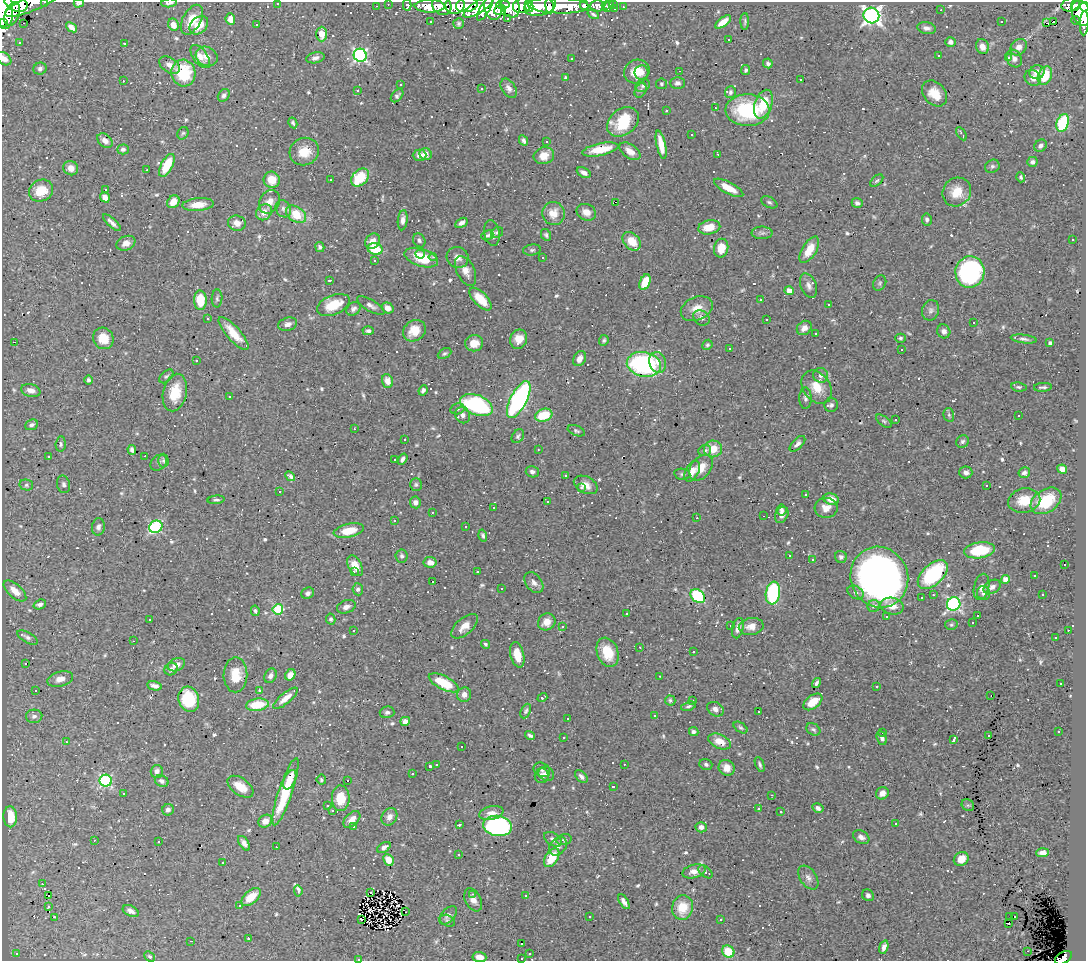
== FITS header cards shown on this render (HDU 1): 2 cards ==
NAXIS1  =                 1084
NAXIS2  =                  959

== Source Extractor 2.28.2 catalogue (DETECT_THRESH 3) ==
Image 1084 x 959 px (HDU 1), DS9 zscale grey, 1 PNG px = 1 image px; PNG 1088 x 963 px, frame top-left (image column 1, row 959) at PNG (2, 2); each listed source drawn as its Kron ellipse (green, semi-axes under 4 px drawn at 4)
Background 0.444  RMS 0.025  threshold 0.074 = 3 sigma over >= 5 px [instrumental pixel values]
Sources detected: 798; of the 798, the 500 brightest by FLUX_AUTO listed and drawn (298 fainter detections omitted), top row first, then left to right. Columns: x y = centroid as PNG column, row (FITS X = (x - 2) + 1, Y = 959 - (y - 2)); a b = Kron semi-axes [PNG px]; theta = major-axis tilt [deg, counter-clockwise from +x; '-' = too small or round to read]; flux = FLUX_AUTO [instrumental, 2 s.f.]
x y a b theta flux
45 2 3 2 - 2.9
16 3 12 8 -22 380
33 3 30 7 23 89
79 3 5 3 - 3.4
169 3 8 4 5 4.3
278 3 3 2 - 3.1
388 4 2 2 - 3.1
614 4 3 2 - 5.2
407 5 5 4 - 10
455 5 9 8 - 430
467 5 11 7 11 340
503 5 6 4 5 98
522 5 9 7 19 380
584 5 5 4 - 9.6
605 5 4 2 - 5.8
609 5 7 3 61 19
1070 5 9 6 15 100
1075 5 6 3 70 69
376 6 3 2 - 3.1
430 6 15 6 -1 150
442 6 10 9 - 67
493 6 13 8 -82 190
529 6 6 3 -79 110
540 6 16 9 13 460
549 6 7 3 -80 82
559 6 31 7 -2 350
597 6 7 6 - 31
478 7 17 6 32 260
510 7 11 9 -67 290
623 7 3 2 - 3.2
1084 7 4 3 - 93
4 9 20 9 -85 680
485 9 13 5 60 150
615 9 3 3 - 5.1
500 10 6 5 - 94
941 10 3 2 - 9.9
1081 13 13 9 -70 380
12 14 12 7 69 140
593 14 6 3 -33 3
871 16 8 7 - 720
508 18 3 3 - 3.4
230 19 6 5 - 12
192 20 16 9 61 31
1076 20 4 3 - 9.1
745 21 8 3 90 3
1054 21 3 3 - 1500
431 22 3 2 - 2.9
723 22 9 4 37 16
1001 22 3 3 - 5.1
2 23 3 2 - 650
24 23 3 2 - 16
459 23 5 5 - 3.4
1046 23 3 2 - 4.6
1084 23 12 4 87 52
173 25 6 5 - 14
199 25 10 8 44 28
256 25 3 3 - 11
71 27 6 4 -40 10
926 28 9 6 -10 7.5
322 34 7 5 89 22
729 39 3 2 - 9.8
19 42 3 3 - 8
950 42 5 5 - 7.6
124 43 3 3 - 9
982 47 7 6 - 14
1019 47 9 7 46 12
360 55 7 6 - 330
200 56 13 7 -54 14
207 56 11 9 -27 13
939 56 3 3 - 76
1008 57 3 3 - 10
315 58 9 5 13 7.2
571 58 3 3 - 5.6
1014 58 9 7 -61 8
4 59 8 5 -40 9.3
768 63 5 4 - 5.3
170 65 11 7 -34 11
40 69 7 6 - 5.1
746 70 5 4 - 3.5
637 71 13 11 30 29
679 71 3 2 - 12
1037 72 7 6 - 16
183 73 13 12 - 63
642 73 7 7 - 8.2
1045 76 9 7 69 48
566 78 4 3 - 3.4
1033 78 9 7 -37 11
801 80 3 2 - 3.9
123 81 3 2 - 31
677 83 7 6 - 5.8
662 84 5 5 - 3
401 85 3 3 - 6.2
643 85 7 6 - 4.1
509 88 10 7 -57 7
482 89 3 3 - 5.2
358 90 3 3 - 48
641 90 8 5 60 3.8
730 92 6 5 - 4.6
934 93 14 11 -47 28
224 95 7 5 53 4.6
397 96 7 5 48 4
763 104 15 8 71 48
715 108 3 2 - 3.6
748 110 22 16 -1 150
666 111 3 3 - 8.2
623 122 17 13 38 67
293 123 5 4 - 3.5
1063 123 9 6 71 120
183 133 6 5 - 3
961 134 7 2 -59 3.9
691 135 3 3 - 10
523 140 5 4 - 6
105 141 9 6 -41 9.8
546 141 3 3 - 12
661 145 14 4 -77 24
1040 146 7 5 44 6.1
123 149 6 5 - 4
600 149 18 6 11 39
630 151 12 7 -35 17
304 152 15 13 25 28
426 154 6 6 - 13
718 154 3 2 - 2.9
419 155 7 5 0 8
544 156 10 8 16 21
1032 162 5 5 - 5.6
167 165 12 6 63 53
992 166 7 6 - 4.6
71 168 7 7 - 13
147 170 3 2 - 4.4
584 173 7 5 -28 7.8
1021 177 5 4 - 3.2
360 178 10 7 44 58
272 180 8 8 - 28
330 180 3 3 - 15
877 181 8 4 43 3.1
729 188 16 6 -28 27
106 190 3 3 - 3
41 191 12 10 30 36
957 192 15 13 48 32
105 197 5 4 - 13
173 202 7 5 49 14
269 202 12 10 59 15
615 202 3 2 - 620
769 202 9 5 -28 3.6
857 203 5 5 - 5.3
198 205 16 6 5 22
283 209 9 7 -61 6.1
264 212 9 7 47 15
586 212 10 8 -24 14
296 214 11 7 -33 43
553 214 12 11 - 23
927 219 6 5 - 4.6
403 220 10 5 84 7.2
112 223 11 4 -43 7.4
237 223 9 7 -14 12
461 223 6 4 31 7
709 227 11 7 11 30
497 232 6 5 - 2.9
492 233 13 7 -80 7.8
762 233 10 6 -1 5.7
487 235 6 4 25 3.6
546 235 6 5 - 3.5
1073 239 3 3 - 14
419 240 7 5 -59 4.6
372 241 8 6 49 13
632 241 10 7 -47 30
126 243 10 7 24 11
320 247 5 4 - 3.7
721 248 9 7 78 29
375 249 7 6 - 55
532 250 9 5 8 3.7
809 250 15 7 58 31
420 254 5 3 - 17
433 257 4 4 - 3
458 257 11 10 - 11
542 257 3 3 - 670
421 258 17 8 -18 50
375 261 3 3 - 3.1
466 271 16 8 -64 15
970 272 16 14 78 270
330 280 3 3 - 85
645 282 8 5 67 41
880 283 8 6 60 3.4
809 286 12 7 -68 8.4
789 291 4 4 - 13
217 298 9 5 88 3.5
480 299 14 6 -46 33
200 300 10 6 -88 49
761 300 3 3 - 65
333 305 17 9 23 46
829 305 3 3 - 7.5
371 306 15 5 -30 7.7
388 308 6 5 - 14
353 309 8 6 41 6.3
697 309 16 11 24 22
931 310 10 8 71 7.2
701 318 9 7 -37 7.8
208 319 3 3 - 26
767 320 3 3 - 82
974 323 3 3 - 54
288 324 10 6 15 8.8
804 328 8 6 40 11
368 331 6 4 2 4.2
414 331 12 10 34 25
944 331 7 6 - 6.7
234 333 21 7 -48 28
816 333 3 2 - 3.1
103 338 11 10 - 28
900 338 5 4 - 3.5
519 339 10 8 69 23
1024 339 13 4 -7 5.4
604 340 5 4 - 3
14 342 3 2 - 45
474 343 9 8 - 19
1050 343 4 4 - 4.6
707 345 5 4 - 3.2
729 348 3 3 - 18
901 349 3 3 - 21
445 353 7 4 28 3.2
580 359 8 6 60 13
196 361 3 3 - 4
658 362 10 8 -70 17
644 364 17 12 -10 250
821 375 7 7 - 6.6
166 376 8 5 42 3.4
88 380 4 4 - 4
387 381 7 5 -70 16
817 387 18 13 -55 30
1019 387 8 4 -6 3.3
1043 387 9 3 4 3.6
31 390 10 6 -15 9.9
423 390 5 4 - 4.7
175 393 19 11 78 44
229 397 3 3 - 20
805 398 10 6 -89 5.8
519 400 20 8 63 360
476 405 17 10 -22 230
831 405 7 6 - 4.7
457 409 7 5 14 3.7
463 415 8 7 - 6.7
544 415 9 6 19 55
949 415 7 5 -75 3.2
1019 416 3 3 - 3
896 420 3 3 - 9.1
884 421 9 4 -37 3.5
32 425 7 5 22 5.2
354 429 3 3 - 7
576 431 9 5 -21 3.5
518 436 7 5 56 3.9
405 440 3 3 - 5
962 441 6 6 - 4.4
61 444 7 5 85 3.7
797 444 10 5 45 5.6
713 449 9 8 - 29
132 450 5 4 - 5.2
538 450 3 3 - 3.3
705 451 6 5 - 6.5
49 456 3 2 - 7.8
145 456 3 2 - 3.3
394 459 3 3 - 44
403 459 6 4 56 5.4
163 461 7 5 -89 3.2
159 463 9 7 39 5
701 468 14 10 52 24
1062 469 5 4 - 9.2
692 471 11 6 64 15
532 472 6 5 - 6.2
966 472 6 6 - 6.8
1024 473 6 5 - 5.4
682 474 8 5 -10 3.8
565 475 3 3 - 20
290 476 5 3 - 4.4
64 484 9 6 -76 5.3
26 485 7 5 -14 3.3
416 485 6 6 - 3.4
586 485 12 8 -27 15
987 486 3 3 - 460
581 487 3 3 - 7
279 492 3 3 - 160
806 494 3 3 - 15
831 499 8 5 -17 16
216 500 8 4 6 3.7
1024 500 16 12 11 35
1046 501 17 11 33 48
415 502 6 5 - 6.3
547 502 3 3 - 5.8
493 508 3 2 - 5.9
826 508 11 10 - 16
781 510 5 5 - 5.4
432 512 3 2 - 2.9
782 515 8 6 60 8
763 516 3 2 - 15
697 518 3 2 - 3.9
394 521 3 3 - 4.3
98 527 9 6 81 5
156 527 7 6 - 170
466 527 3 3 - 9.7
349 531 15 7 12 34
483 535 6 3 -72 3.4
979 550 15 8 8 76
402 556 6 6 - 4.6
789 556 3 3 - 8.3
841 557 6 6 - 5.1
812 559 3 3 - 3.2
430 562 6 5 - 12
1064 565 4 3 - 26
355 566 11 6 -62 25
354 571 3 2 - 3.2
477 572 3 3 - 7
933 574 18 10 43 170
1034 576 3 3 - 9.2
879 577 31 28 -66 940
1005 579 4 4 - 16
433 582 3 3 - 140
534 583 12 8 -54 8.9
981 587 13 7 76 9.8
992 587 9 6 30 8.9
358 589 6 5 - 4.5
501 589 3 3 - 77
15 591 14 6 -41 18
856 592 8 6 -31 5.9
308 593 6 5 - 4.9
773 593 11 7 81 180
983 593 7 6 - 5.8
933 595 3 2 - 7.5
1042 595 3 3 - 4.2
698 596 8 6 -41 140
921 598 3 3 - 19
40 604 6 4 19 6
954 604 7 6 - 290
874 606 6 6 - 6.5
892 606 12 8 -12 18
346 607 9 6 20 9.1
278 609 5 5 - 100
255 611 5 4 - 3
627 613 3 3 - 3.8
978 615 3 3 - 300
886 616 3 3 - 5.1
331 619 5 4 - 3.7
150 620 3 3 - 6
547 622 9 8 - 17
973 623 3 3 - 160
951 625 6 5 - 3
464 626 16 8 40 17
562 626 3 3 - 5.7
731 626 3 3 - 4
751 626 12 8 9 14
738 628 10 5 78 9.9
354 630 3 2 - 3.2
1068 630 3 2 - 9.2
28 637 11 5 -31 5.4
1055 638 3 3 - 3.1
134 641 2 2 - 3
485 644 4 4 - 2.9
640 647 3 3 - 3.7
607 652 15 10 -71 42
693 652 3 3 - 7.7
517 655 13 6 -76 27
26 663 3 3 - 32
176 665 9 6 23 12
171 669 7 6 - 5.7
235 675 17 12 89 36
290 675 6 5 - 15
270 676 7 5 61 6.7
660 676 3 2 - 3.1
60 679 13 7 15 12
444 683 16 6 -27 68
816 683 5 3 - 4.1
1061 683 3 3 - 28
155 686 7 4 -10 7.7
877 686 3 3 - 4.6
35 690 3 3 - 71
259 690 3 3 - 8.1
464 695 7 7 - 12
991 696 3 2 - 4
286 698 15 5 39 17
542 698 5 3 - 4.6
189 699 13 10 -72 50
670 700 5 5 - 3.3
693 700 3 3 - 8.3
813 702 11 6 38 28
257 705 11 6 7 55
689 706 8 4 16 3.5
715 709 9 6 -31 7.8
526 711 8 4 65 3.8
387 712 7 5 13 4.7
759 712 3 2 - 3.1
655 715 3 3 - 45
34 716 8 6 4 5.8
568 719 3 3 - 9.1
405 721 5 4 - 11
741 728 8 4 -35 3.3
813 729 7 5 -32 4.5
694 732 5 4 - 4.2
1059 732 3 3 - 20
882 733 3 3 - 48
530 735 5 3 - 3.7
988 735 3 3 - 25
564 737 3 3 - 5.5
882 738 7 4 -67 6.1
954 740 4 3 - 12
720 741 12 7 -24 19
66 742 3 2 - 3.5
462 746 3 3 - 40
624 764 3 2 - 3.3
706 764 6 5 - 4.2
760 764 8 4 -68 3.6
436 765 3 3 - 9.5
430 766 3 3 - 5.7
727 768 8 7 - 13
542 770 9 6 -30 4.9
157 771 6 6 - 6.8
412 774 3 3 - 6.1
546 774 8 7 - 8
541 776 7 7 - 8.2
581 777 8 4 -48 5.5
290 780 10 5 65 12
321 780 5 4 - 3.1
106 781 6 6 - 210
162 781 7 5 -25 6.1
347 781 3 3 - 46
613 786 3 3 - 16
240 787 15 8 -36 24
285 792 35 7 71 94
123 793 3 3 - 17
882 793 6 6 - 8.7
772 795 3 2 - 6.1
341 798 13 9 -89 36
968 805 6 5 - 3
327 806 3 3 - 5.5
818 808 6 4 -30 6.4
759 809 3 3 - 23
168 810 6 5 - 5.8
333 810 3 3 - 5.2
781 812 3 3 - 9.4
491 813 12 7 13 14
10 817 10 7 -88 29
389 817 9 7 57 9.8
352 819 10 6 44 11
265 821 7 6 - 17
896 824 3 3 - 32
459 825 3 3 - 13
354 826 3 3 - 3.5
498 826 14 10 -8 320
701 827 5 5 - 7.8
861 837 8 6 -31 7.4
553 839 10 6 -33 6.5
564 839 8 5 14 3.2
94 840 3 2 - 3.9
159 842 3 3 - 7.9
244 843 8 4 -56 8.9
558 846 10 7 50 7.3
276 847 3 2 - 9.7
384 847 7 4 32 7
1043 853 6 4 2 8.8
458 854 3 3 - 14
552 858 10 6 56 48
961 859 8 6 36 22
388 860 6 4 -65 19
223 862 3 3 - 3.1
694 871 12 6 14 12
705 872 8 5 -41 4.1
808 878 13 8 -56 8.5
42 884 3 3 - 3.2
298 891 6 3 -84 8.8
371 893 4 2 - 3
472 894 4 3 - 3.4
868 895 6 5 - 4.6
49 896 3 2 - 9.1
526 896 3 2 - 24
251 897 11 6 41 32
473 900 12 7 -63 11
624 902 8 4 -58 7
240 906 3 3 - 130
48 907 3 3 - 4.2
682 908 12 10 77 39
131 911 8 5 -25 7.5
406 912 2 2 - 5.1
448 915 11 6 49 6.5
589 916 3 3 - 3
1010 916 2 2 - 5.1
1014 916 2 2 - 3.7
54 917 3 2 - 150
361 919 3 2 - 3
721 919 3 3 - 12
447 921 8 5 -26 3.6
1009 923 3 2 - 5.6
248 938 3 2 - 3.6
191 941 3 2 - 4.6
521 944 3 2 - 2.9
884 947 7 4 73 7.3
1027 951 3 2 - 8.7
728 952 6 5 - 46
16 953 3 3 - 11
530 954 3 3 - 8.2
150 956 6 4 -42 3
479 957 7 5 -5 14
521 958 3 3 - 5.4
1063 958 9 5 32 65
359 959 3 2 - 4.4
At the frame edge (FLAGS 8, measured only in part): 15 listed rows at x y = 45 2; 16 3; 33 3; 79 3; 169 3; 278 3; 1084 7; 4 9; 2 23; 1084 23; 4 59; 479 957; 521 958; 1063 958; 359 959
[298 fainter detections neither listed nor drawn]